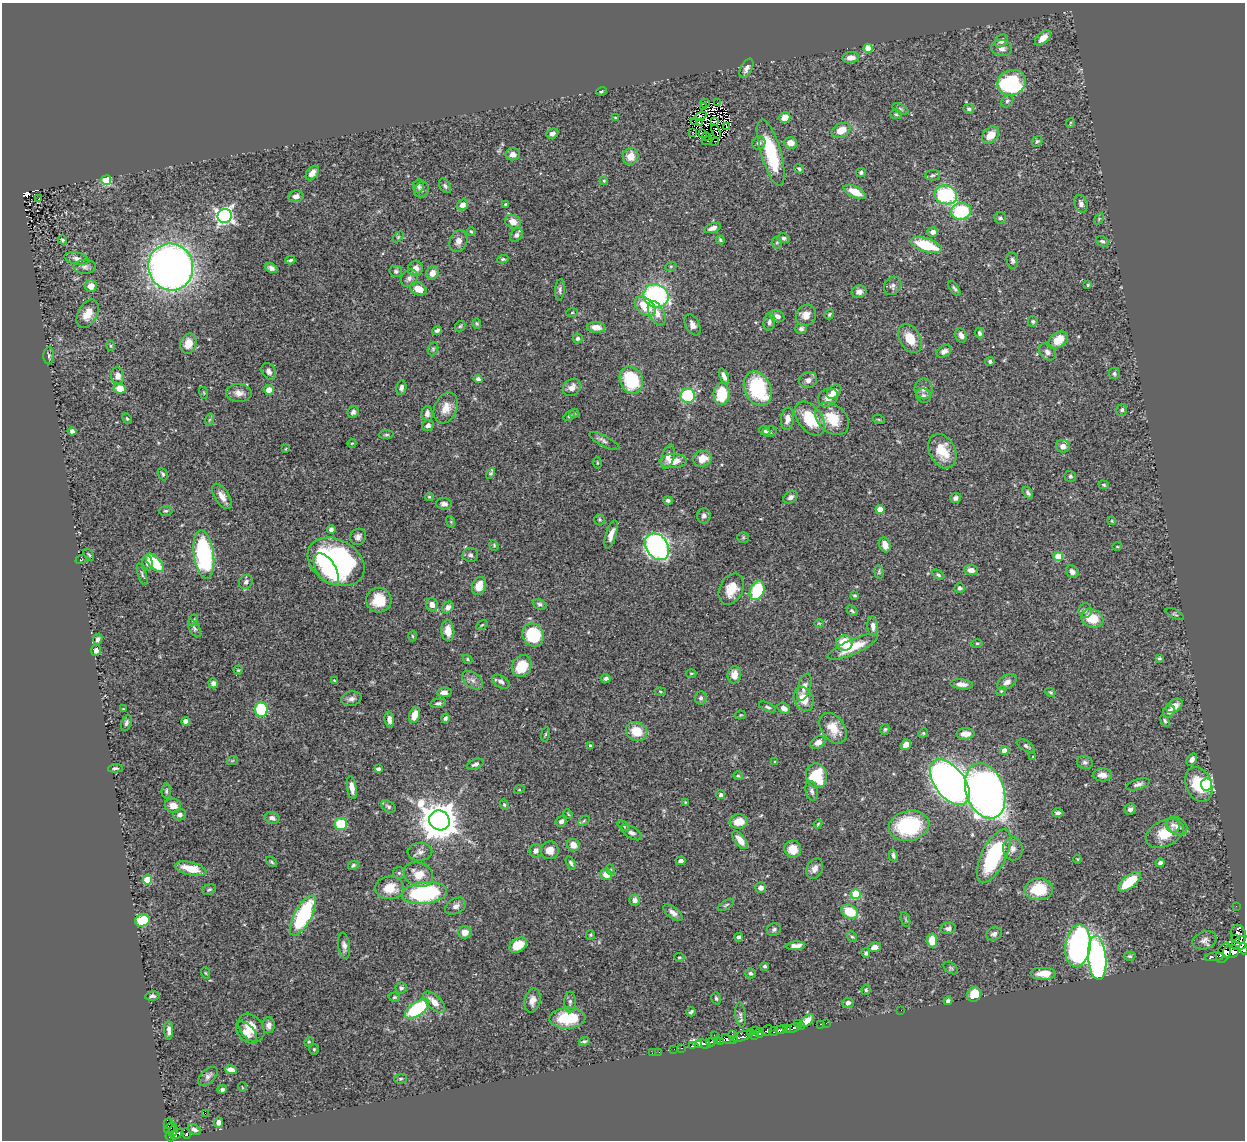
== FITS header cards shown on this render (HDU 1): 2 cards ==
NAXIS1  =                 1243
NAXIS2  =                 1138

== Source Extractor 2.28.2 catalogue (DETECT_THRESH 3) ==
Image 1243 x 1138 px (HDU 1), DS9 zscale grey, 1 PNG px = 1 image px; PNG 1247 x 1142 px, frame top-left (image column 1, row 1138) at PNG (2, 3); each listed source drawn as its Kron ellipse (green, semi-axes under 4 px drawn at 4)
Background 0.47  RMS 0.022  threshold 0.0667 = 3 sigma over >= 5 px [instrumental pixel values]
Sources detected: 459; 7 with non-positive FLUX_AUTO (blend fragments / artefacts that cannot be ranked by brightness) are neither listed nor drawn; the other 452 listed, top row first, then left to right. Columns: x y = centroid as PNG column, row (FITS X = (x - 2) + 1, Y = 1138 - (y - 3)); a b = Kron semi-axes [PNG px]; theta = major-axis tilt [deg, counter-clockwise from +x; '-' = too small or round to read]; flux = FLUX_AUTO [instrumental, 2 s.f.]
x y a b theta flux
1043 38 9 5 41 15
1001 41 7 5 40 6.3
868 48 4 4 - 27
1002 48 10 8 -8 8.4
851 58 8 5 4 11
746 68 10 5 63 6.2
1011 83 14 12 22 160
601 91 5 3 - 1.7
1007 101 7 5 46 3.3
705 103 5 2 - 0.47
717 103 2 2 - 1.1
703 107 3 2 - 2
900 109 9 4 -26 2.9
969 109 5 4 - 3.2
896 114 6 5 - 2.5
701 116 6 2 20 0.031
615 117 4 2 - 1.2
785 117 6 5 - 19
714 121 3 2 - 0.93
695 122 2 2 - 0.25
699 122 3 2 - 1.9
1070 123 5 3 - 1.3
726 126 3 2 - 0.85
841 130 10 7 27 22
692 132 2 2 - 1.9
716 132 7 2 -69 0.16
552 133 6 5 - 5
702 134 3 3 - 2.4
990 135 10 7 45 22
706 136 4 2 - 1.5
707 141 5 3 - 6.3
715 141 2 2 - 0.58
1037 141 6 5 - 2.5
759 143 7 6 - 4.6
790 143 6 6 - 15
771 153 34 10 -74 88
513 154 7 6 - 8.6
631 156 8 7 - 17
799 169 5 4 - 3.3
861 172 5 5 - 3.1
312 173 8 5 51 9.3
932 175 7 5 3 3.2
106 180 5 5 - 100
604 181 4 3 - 1.6
418 186 7 5 78 4.2
445 186 8 5 -59 3.5
421 190 8 7 - 5.1
855 192 12 5 -25 27
946 195 11 9 -14 140
296 196 8 6 10 7.9
39 199 2 2 - 1.1
505 204 3 2 - 1.3
1081 204 9 6 -69 5.2
462 205 6 5 - 9.2
961 211 10 8 12 85
225 216 7 7 - 490
1000 218 6 5 - 2.9
1099 219 6 4 57 1.7
513 221 8 6 -24 14
712 228 8 4 19 7.8
471 231 5 4 - 1.6
933 232 5 5 - 7.5
516 235 7 5 52 5.4
398 237 6 4 45 2
783 238 6 5 - 3.8
62 240 4 3 - 1.9
720 240 4 3 - 2.3
458 241 11 8 72 8.5
1102 241 6 5 - 3.2
777 243 6 5 - 2.5
926 245 16 6 -18 68
77 258 12 6 -12 6.4
503 259 5 4 - 2.1
290 260 5 3 - 2.8
1012 260 8 5 -80 4
671 266 5 3 - 1.6
85 267 11 7 1 5.7
171 267 23 22 - 1100
271 268 6 4 -25 5.1
415 268 7 7 - 11
396 271 6 5 - 3
433 273 7 6 - 11
409 278 9 7 47 5.9
1088 285 4 3 - 1.9
91 286 6 6 - 14
893 286 10 8 54 5.7
954 288 8 4 -54 3.3
418 289 8 6 -22 19
560 290 11 5 85 4.1
859 292 7 6 - 7.2
656 296 13 11 -31 250
645 306 12 7 -41 39
572 312 5 3 - 1.6
657 313 13 7 -62 14
88 314 15 9 61 20
829 314 5 4 - 2.4
806 315 11 10 - 13
777 316 7 5 -28 5.9
1033 321 5 5 - 2.4
769 322 8 5 84 4.5
477 324 5 4 - 2
692 325 11 7 -63 7
460 326 6 4 42 2.1
596 327 9 5 -5 14
801 329 6 5 - 3.6
437 331 5 3 - 3.7
979 333 5 4 - 4
961 335 7 5 -70 6.4
578 338 5 5 - 3.3
910 338 15 10 -60 26
1058 340 11 7 35 28
188 344 10 8 73 21
111 346 5 3 - 1.6
433 349 7 5 69 2.9
944 351 8 5 30 6.2
1047 352 9 7 -49 6.9
49 356 8 5 -89 3.7
990 362 5 4 - 3.2
269 371 9 6 -58 6.2
1114 373 6 5 - 3
118 376 8 6 -83 9.5
724 376 8 4 -68 7
478 379 4 4 - 4.5
631 380 14 11 -67 79
808 380 9 8 - 6.7
572 387 10 7 41 9.9
120 388 6 5 - 24
401 388 7 5 81 5
758 389 18 13 -66 110
924 389 10 9 - 8
269 390 5 5 - 12
834 392 8 6 44 11
204 393 6 3 -72 1.2
239 393 13 9 -4 11
721 394 11 8 88 57
923 395 8 7 - 4.9
688 396 7 7 - 120
828 397 10 8 33 13
446 408 16 11 66 20
1122 410 6 5 - 3.4
353 412 6 5 - 5.2
427 413 7 5 89 6.1
574 413 5 4 - 1.8
569 416 6 4 36 2.3
127 419 6 4 -62 1.8
787 419 11 6 84 9.7
810 419 19 12 -52 48
832 419 19 14 -41 40
209 420 6 4 70 2.2
879 420 6 4 -20 1.6
428 425 6 5 - 6
72 431 4 4 - 4.3
765 431 6 4 -22 3.4
770 432 7 5 11 3.2
386 435 7 4 5 2.6
604 441 17 5 -27 4.7
352 443 4 3 - 1.3
1063 446 7 6 - 8.7
286 449 3 2 - 1.1
942 451 18 13 -63 33
668 457 12 6 75 9.2
702 459 9 8 - 20
673 461 13 7 2 20
597 463 5 3 - 1.5
490 473 6 4 59 2.7
163 474 6 4 -64 2.6
1070 476 6 5 - 2.4
1104 485 5 4 - 2.1
1028 493 7 4 -58 3.4
222 496 14 7 -58 12
429 497 4 3 - 1.6
790 497 8 5 33 5
955 498 5 5 - 5.1
668 500 4 4 - 3.3
444 504 8 5 -5 6
880 509 4 4 - 21
166 511 7 5 1 2.5
704 516 8 7 - 5.2
599 520 6 5 - 2.2
1112 521 4 3 - 1.3
451 522 6 4 -73 1.5
331 529 4 4 - 4.2
611 534 15 5 72 9.8
358 537 8 7 - 6.6
743 537 5 5 - 2.2
494 545 5 4 - 1.8
885 545 7 5 -71 13
657 547 14 10 -55 410
1117 547 5 3 - 1.3
204 554 24 10 -82 230
89 555 7 3 -54 1.8
470 555 8 7 - 4.3
1058 556 4 4 - 53
81 560 6 3 21 1.4
336 562 30 22 -30 320
148 563 7 5 -86 6.7
155 563 11 6 -45 63
326 569 18 9 -57 39
971 570 7 5 -5 8.2
879 572 6 4 -81 2.1
1072 572 7 5 -44 6.2
142 574 11 3 -72 3.1
938 575 7 4 -30 2.8
246 582 7 6 - 5.1
479 586 9 7 70 19
960 588 5 5 - 3
731 589 16 11 63 27
757 590 10 7 69 82
855 595 3 3 - 1.9
379 600 12 12 - 34
540 604 7 5 -26 3.4
432 605 7 6 - 11
448 607 6 5 - 6.7
852 611 6 3 -43 2.3
1085 611 7 7 - 3.9
1175 614 10 3 -27 2.1
1092 618 11 9 -21 34
193 620 5 4 - 1.9
819 623 5 3 - 1.2
482 625 6 3 36 1.5
873 626 10 5 -85 6.8
194 628 10 5 -60 3.5
448 631 10 6 -86 16
533 635 12 10 -60 75
412 636 5 3 - 1.8
98 639 5 4 - 4.2
844 643 8 7 - 40
977 643 5 3 - 1.6
853 647 27 7 24 39
96 650 5 5 - 4.9
1159 658 3 3 - 2.1
467 659 5 4 - 1.9
522 666 11 9 57 38
238 670 4 4 - 1.8
691 673 5 3 - 1.6
734 675 9 6 80 15
606 678 5 4 - 3.8
334 680 3 2 - 1
473 680 12 7 -35 7.9
501 682 9 6 -31 5
1007 682 10 6 31 7.9
213 683 5 4 - 7.2
962 684 11 5 -5 8.6
804 687 14 6 73 8.6
1001 691 5 4 - 2
444 692 7 4 6 6.3
660 692 6 3 -9 1.6
1050 692 5 4 - 2.2
701 698 6 6 - 4.5
351 699 10 7 11 6.5
804 699 12 9 -65 23
438 703 8 4 9 3.4
1174 706 9 6 34 14
768 707 9 4 -24 3.1
784 708 7 5 -36 8.1
123 709 3 2 - 1.1
261 709 7 6 - 98
1169 711 6 5 - 7.1
414 715 8 5 72 18
740 715 5 4 - 1.5
445 718 5 4 - 3.7
389 720 8 4 -84 6.6
185 721 4 4 - 11
1165 721 6 4 -62 2.6
126 723 8 5 69 3.7
833 728 17 11 -54 27
885 729 5 4 - 2.2
637 731 11 9 -25 29
923 733 5 4 - 1.8
545 734 7 3 81 2
966 734 9 5 2 15
818 742 8 5 30 9.7
906 745 6 5 - 12
590 746 4 3 - 2.7
1026 746 9 5 -31 4.4
1004 751 4 4 - 15
1033 757 4 2 - 1.1
1192 759 6 4 55 6.3
232 761 6 3 19 1.7
775 762 3 3 - 1.8
1085 762 8 6 -15 4
475 764 9 5 22 4.1
115 768 7 4 4 3.1
378 769 4 3 - 3.8
1103 775 9 6 -3 11
738 776 4 4 - 1.9
816 776 12 10 -78 77
950 782 26 15 -53 1100
1138 784 12 5 16 5.3
1199 784 18 12 -68 53
1206 785 6 5 - 250
352 788 11 5 -81 12
519 790 5 3 - 1.4
166 791 7 4 89 2.8
812 791 10 6 -77 5.7
985 791 28 19 -70 1100
721 795 4 4 - 4.3
685 802 3 3 - 1.2
173 805 8 7 - 15
504 805 5 4 - 2
388 806 8 5 -34 3.4
1130 809 6 5 - 5.2
1058 813 6 4 2 3.8
568 814 5 3 - 1.4
179 815 6 5 - 5.7
272 818 8 5 -15 6.8
439 820 10 9 - 4000
561 821 6 5 - 6.8
584 821 6 4 32 2.1
739 822 9 7 4 22
341 824 6 6 - 52
818 824 4 3 - 1.8
1173 825 8 7 - 5.5
624 826 7 4 -37 2.4
909 826 20 15 11 130
1177 826 11 8 -32 7.1
631 832 11 5 -32 6.1
1165 833 20 13 25 33
740 840 11 5 -51 14
573 845 6 6 - 13
793 849 8 8 - 20
1013 849 12 10 -84 9
550 850 9 9 - 14
536 851 7 6 - 5.9
420 852 12 9 1 7.9
893 855 6 4 -78 3.9
994 856 29 12 64 140
1077 859 4 4 - 1.6
681 861 5 4 - 6
271 862 6 4 -41 2.2
571 863 7 4 -61 3.6
1160 863 4 4 - 4.1
353 865 5 4 - 2.6
191 869 16 6 -13 29
815 869 10 7 64 9.9
611 870 5 3 - 1.6
399 873 6 6 - 3
418 874 15 11 -23 23
606 874 6 5 - 18
148 880 4 4 - 51
1129 882 14 6 38 53
390 888 14 11 4 29
761 888 5 5 - 7.3
1039 889 14 11 4 52
209 890 7 5 26 2.8
425 893 22 10 6 190
856 894 5 5 - 62
635 900 5 5 - 7.1
726 905 9 3 32 2.6
456 906 11 7 28 7.4
1236 906 2 2 - 4.4
850 912 9 6 -29 44
673 913 11 5 -37 7.5
303 915 22 8 61 160
142 920 7 6 - 53
906 920 8 3 -71 1.8
948 928 8 5 10 4.8
774 929 7 6 - 3.9
465 932 7 6 - 11
994 934 8 6 24 5.3
1238 934 9 7 -74 130
590 935 5 4 - 1.7
739 937 4 3 - 3.6
852 937 6 4 -50 2.1
1236 939 4 2 - 37
932 940 7 5 -88 29
1204 940 12 9 20 6.9
1240 943 9 6 31 150
518 945 9 6 34 30
344 946 13 6 -82 6.9
795 946 10 4 5 9.9
1078 946 21 12 82 470
875 947 6 4 8 9.2
1244 949 6 3 -78 190
1231 951 8 6 20 150
866 953 5 4 - 3
1224 953 11 6 64 410
1130 956 6 4 11 2.3
1214 957 10 3 6 100
679 958 5 2 - 1.5
1097 958 22 9 -85 370
765 966 3 3 - 2
951 968 8 5 -36 2.4
206 973 6 3 -70 1.5
750 973 5 5 - 3.4
1044 974 13 6 0 23
401 988 5 5 - 3.7
866 990 5 4 - 2.5
974 994 8 6 66 35
152 996 7 4 9 4.2
394 997 6 4 -10 2.3
716 998 6 4 -73 2.5
532 1000 12 7 76 10
948 1001 4 4 - 3.9
434 1002 14 6 -44 17
570 1002 10 5 -90 4.7
848 1003 5 5 - 5.3
417 1009 14 6 35 110
901 1010 2 2 - 130
691 1012 5 3 - 2.7
741 1015 12 5 -84 4.3
567 1018 18 10 2 60
807 1021 8 4 40 11
826 1023 2 2 - 4.3
797 1024 3 2 - 25
821 1024 3 2 - 8
268 1025 8 6 -89 7.7
801 1026 2 2 - 23
251 1028 15 11 -52 18
793 1028 9 3 18 190
781 1029 6 3 10 150
787 1029 4 2 - 59
169 1030 9 4 -88 7.6
756 1030 2 2 - 14
767 1030 6 3 50 66
750 1032 2 2 - 10
773 1032 4 3 - 43
246 1033 13 7 -48 11
759 1033 5 3 - 41
714 1035 2 2 - 3.9
733 1035 3 3 - 39
754 1035 4 2 - 27
742 1036 10 4 18 220
726 1039 5 3 - 200
733 1039 3 2 - 37
584 1041 5 3 - 2.2
717 1041 3 3 - 79
721 1041 4 2 - 48
309 1042 5 4 - 1.7
711 1042 5 3 - 83
704 1044 7 3 -15 95
699 1045 4 3 - 140
692 1046 3 3 - 53
682 1048 3 2 - 27
314 1049 5 4 - 2
674 1049 2 2 - 8.8
659 1052 3 2 - 2.4
652 1053 2 2 - 3.6
231 1070 6 4 -13 7.6
208 1076 12 7 43 5.7
400 1079 6 4 2 2.1
242 1087 5 3 - 1
222 1090 4 3 - 3.6
205 1113 2 2 - 260
219 1122 5 4 - 7.2
168 1124 5 4 - 32
170 1128 7 4 38 93
194 1130 7 5 -32 5
173 1131 5 3 - 130
186 1133 5 4 - 31
177 1134 7 4 36 110
170 1137 5 4 - 120
At the frame edge (FLAGS 8, measured only in part): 1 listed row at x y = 1244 949
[7 non-positive-flux detections neither listed nor drawn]